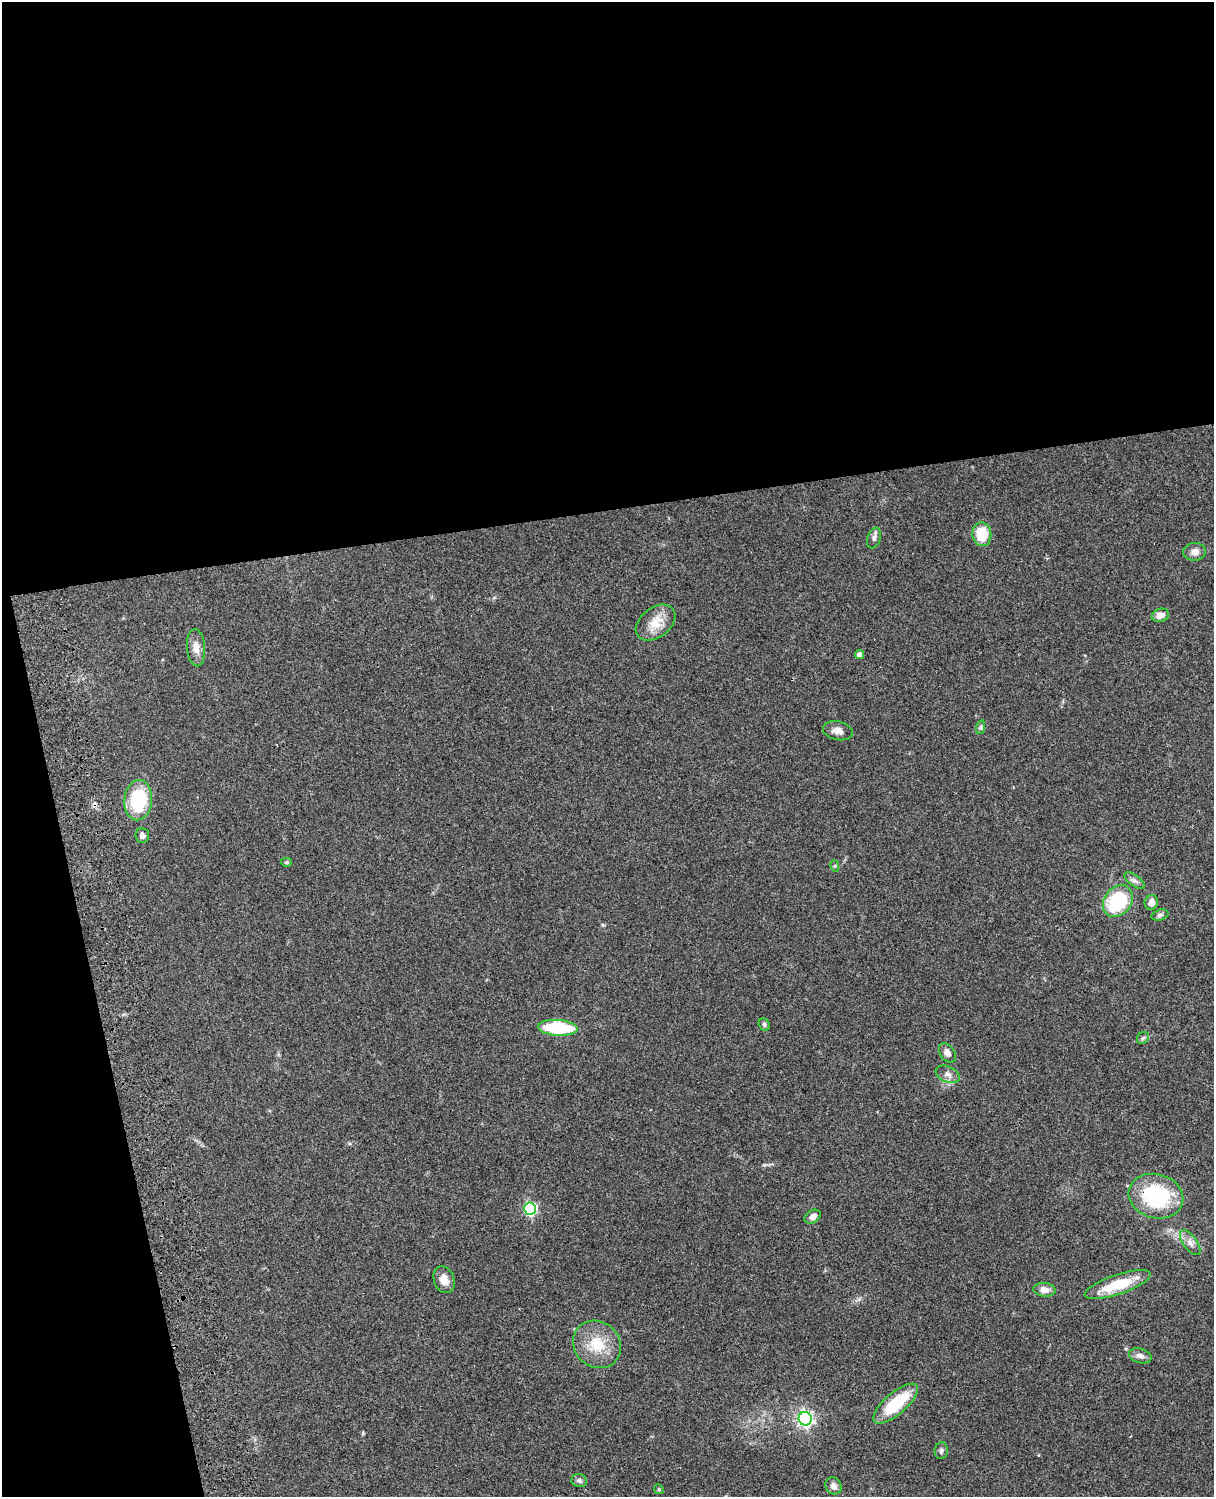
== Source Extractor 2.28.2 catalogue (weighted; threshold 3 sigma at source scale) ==
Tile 1 of 4 x 3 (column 1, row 1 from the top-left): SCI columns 121-1332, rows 3272-4766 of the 5088 x 4934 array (HDU 1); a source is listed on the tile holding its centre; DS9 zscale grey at full resolution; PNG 1216 x 1499 px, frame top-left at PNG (2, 2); each listed source drawn as its Kron ellipse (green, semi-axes under 4 px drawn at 4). Shown black and unused: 39% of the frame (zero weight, under 3 of 4 exposures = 6% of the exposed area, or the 3 px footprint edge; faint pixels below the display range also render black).
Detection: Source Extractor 2.28.2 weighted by HDU 2 'WHT'; one run over the whole footprint, this tile lists its part. Background 0.0873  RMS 0.0063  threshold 0.0284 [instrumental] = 3 sigma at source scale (4.5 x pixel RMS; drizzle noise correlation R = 1.50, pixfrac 1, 0.05/0.05 arcsec/px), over >= 5 px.
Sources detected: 38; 1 cosmic-ray / hot-pixel residue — neither listed nor drawn; the other 37 listed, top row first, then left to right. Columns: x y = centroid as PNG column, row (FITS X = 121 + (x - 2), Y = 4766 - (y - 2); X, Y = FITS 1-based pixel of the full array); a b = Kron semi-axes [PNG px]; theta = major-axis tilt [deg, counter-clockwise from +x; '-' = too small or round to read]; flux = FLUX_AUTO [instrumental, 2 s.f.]
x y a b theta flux
982 534 12 9 -84 18
874 538 11 6 69 2.1
1195 552 11 9 5 4
1160 615 9 6 14 4.3
656 623 22 15 38 11
196 648 19 9 -85 5.7
859 655 4 4 - 3.8
981 727 7 4 72 1.1
838 731 15 9 -12 3.9
138 800 20 14 85 34
142 835 8 7 - 2.5
286 862 6 4 2 0.86
835 866 6 3 -73 0.74
1135 881 12 5 -36 2.3
1118 901 17 13 54 44
1151 903 7 6 - 4
1160 915 9 5 16 1.6
764 1024 6 5 - 1.2
558 1028 20 8 -4 40
1143 1038 6 5 - 1.1
947 1053 11 7 -54 3.5
948 1074 12 8 -23 3.5
1156 1196 28 22 -15 57
530 1209 6 6 - 74
813 1217 9 6 32 3.5
1190 1243 14 7 -54 3.8
444 1280 14 10 -69 5.5
1118 1285 35 10 18 23
1044 1290 11 7 -7 4.6
597 1344 25 22 -41 20
1140 1356 11 7 -15 3.2
896 1404 28 11 41 29
805 1419 7 6 - 200
941 1451 8 6 82 1.7
579 1481 8 6 -18 1.8
834 1486 9 7 -54 2.8
659 1489 5 4 - 0.73
Overlapping masked pixels (flux is a lower limit): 1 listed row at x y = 1156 1196